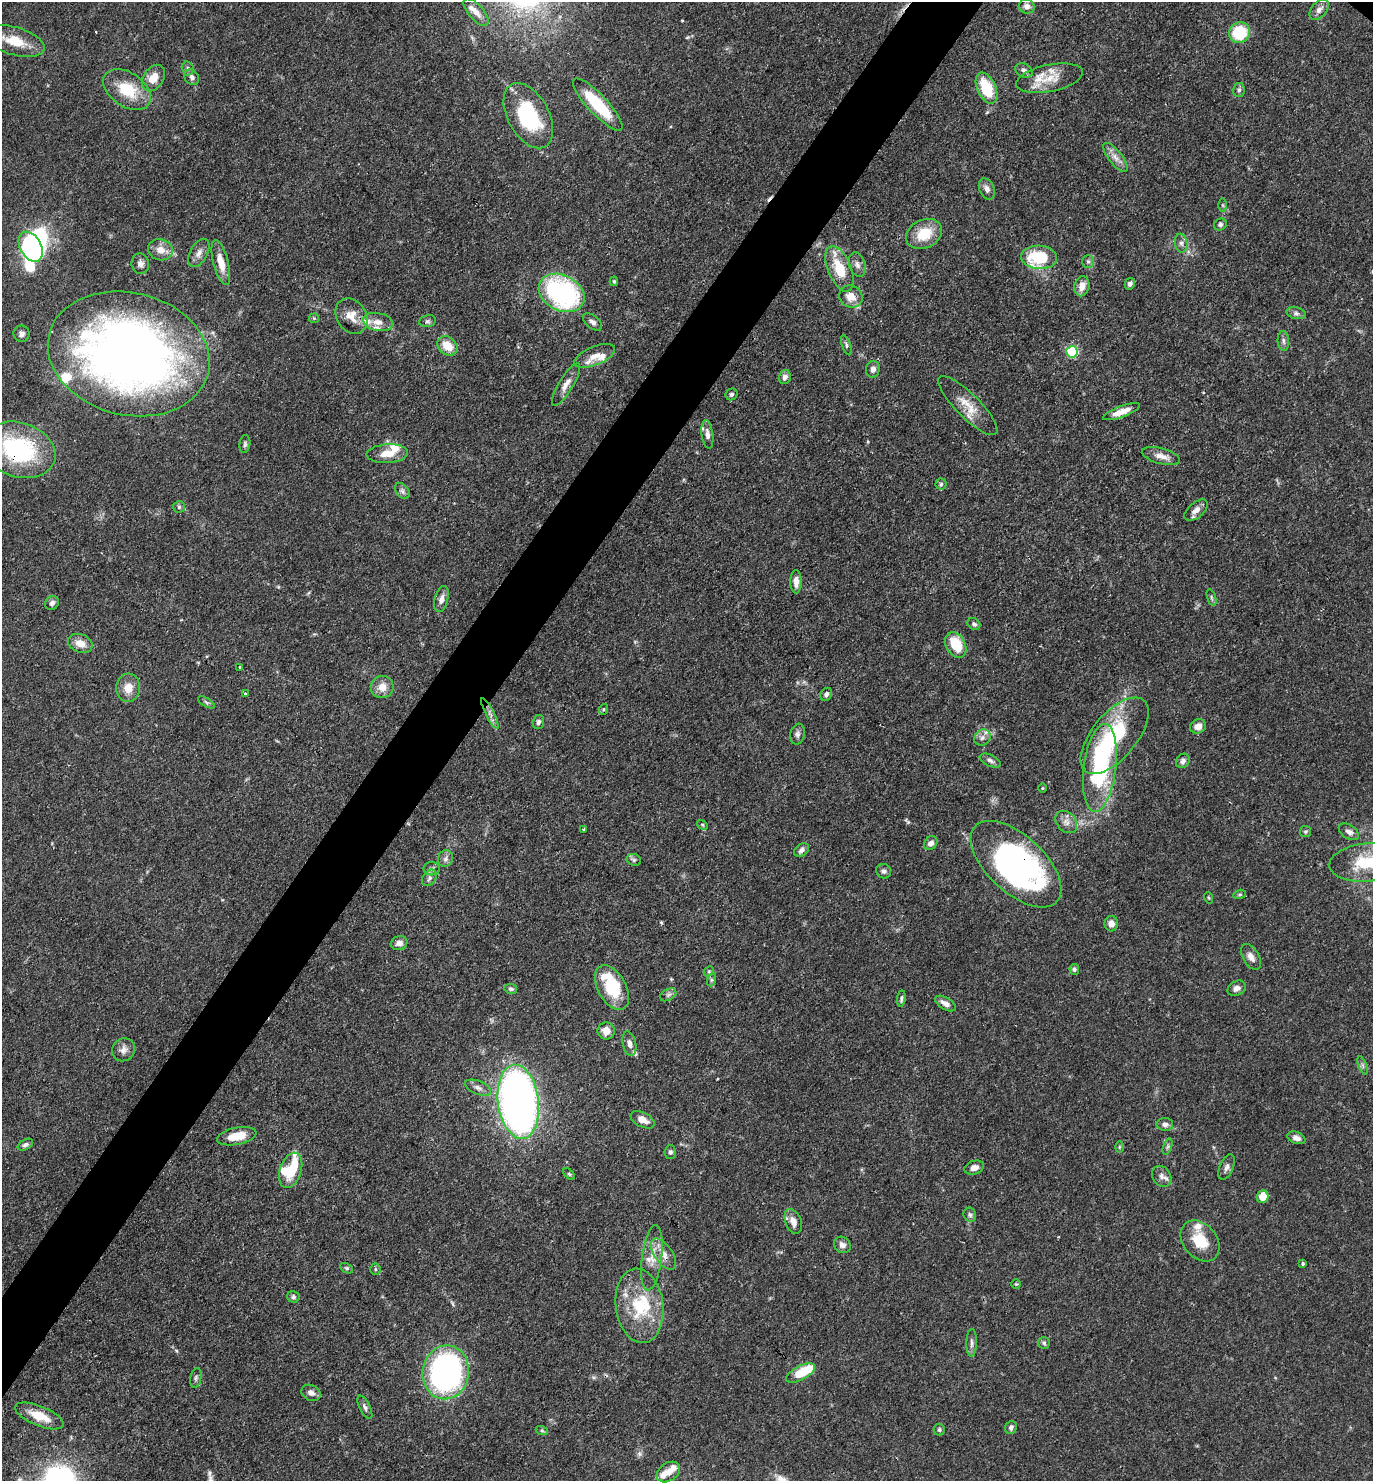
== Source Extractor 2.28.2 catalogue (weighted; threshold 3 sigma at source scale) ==
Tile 7 of 4 x 4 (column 3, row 2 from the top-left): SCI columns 3033-4403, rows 2961-4439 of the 5924 x 5919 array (HDU 1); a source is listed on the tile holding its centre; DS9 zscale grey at full resolution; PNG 1375 x 1483 px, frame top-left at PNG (2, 2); each listed source drawn as its Kron ellipse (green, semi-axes under 4 px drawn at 4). Shown black and unused: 5% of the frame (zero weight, under 3 of 4 exposures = <1% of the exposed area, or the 3 px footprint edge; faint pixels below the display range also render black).
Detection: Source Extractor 2.28.2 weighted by HDU 2 'WHT'; one run over the whole footprint, this tile lists its part. Background 0.0878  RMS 0.0038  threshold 0.017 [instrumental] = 3 sigma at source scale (4.5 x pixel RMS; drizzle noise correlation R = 1.50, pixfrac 1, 0.05/0.05 arcsec/px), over >= 5 px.
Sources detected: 180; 5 inside a brighter object's white glare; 1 cosmic-ray / hot-pixel residue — neither listed nor drawn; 15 inside a brighter listed object's ellipse — not listed separately; the other 159 listed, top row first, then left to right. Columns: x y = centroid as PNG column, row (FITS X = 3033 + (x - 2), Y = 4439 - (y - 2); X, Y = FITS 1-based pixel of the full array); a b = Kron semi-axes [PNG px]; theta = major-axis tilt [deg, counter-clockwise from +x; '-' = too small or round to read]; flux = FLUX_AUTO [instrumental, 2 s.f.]
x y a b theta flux
1027 6 8 7 - 2
1319 10 12 7 48 2.2
476 12 17 7 -49 3.1
1239 33 11 10 - 18
15 41 31 14 -16 9.9
188 68 7 6 - 0.88
1024 70 9 6 -26 1.3
192 77 8 6 -51 1.5
153 78 14 10 56 5.3
1050 78 34 13 11 8.6
987 88 16 9 -65 15
127 90 26 17 -35 14
1239 90 7 6 - 1
598 105 34 10 -47 22
528 116 35 20 -61 33
1115 157 17 7 -52 2.9
987 189 11 7 -65 2
1223 205 6 4 -89 0.59
1220 224 6 5 - 0.96
924 234 19 14 26 11
1181 243 9 6 -80 1.4
31 247 16 10 -61 62
160 250 12 10 -14 4.1
199 253 15 8 60 2.4
1039 257 18 11 -4 21
1088 262 6 6 - 0.93
221 263 23 7 -75 5.3
140 264 10 9 - 1.8
857 265 12 8 -71 2
839 269 24 11 -68 11
614 281 5 4 - 0.56
1130 284 6 5 - 1.2
1082 286 10 7 76 3.6
562 293 24 17 -27 65
851 296 12 10 -33 4.5
1296 313 10 5 -13 1.2
351 316 19 15 -57 5.3
314 318 5 5 - 0.47
428 321 8 6 15 0.88
378 322 15 9 -11 3.5
593 322 11 6 -39 1.6
21 334 8 8 - 1.3
1283 341 10 5 -85 1.2
846 345 11 4 -71 0.88
447 346 11 8 -38 6.1
1072 352 5 5 - 41
129 354 82 61 -14 320
595 356 21 9 22 4.6
873 369 8 7 - 1.8
785 377 7 5 75 1.8
566 384 24 7 58 3.4
731 394 6 5 - 1.1
968 406 40 12 -45 7.7
1122 412 19 5 20 4.6
707 434 14 5 -82 1.8
245 444 9 5 82 0.95
19 450 38 27 -18 47
387 454 20 9 4 5.6
1161 456 19 7 -14 3.4
941 484 5 5 - 0.71
402 491 9 6 -51 1.2
179 507 6 6 - 0.81
1196 510 14 7 40 2.8
796 582 11 6 90 2.7
1211 597 8 3 -71 0.62
441 599 13 6 75 2.2
52 603 7 6 - 1.2
974 624 7 5 -36 0.95
80 643 13 9 -21 4
956 645 14 9 -61 12
240 667 4 3 - 0.71
382 687 11 11 - 4.1
128 688 14 12 86 4.9
245 694 3 2 - 0.67
826 694 7 5 61 1.3
206 702 9 4 -30 0.75
604 709 5 3 - 0.41
490 714 17 3 -63 1.6
538 722 7 5 74 0.89
1198 726 8 7 - 2.2
797 734 10 7 79 1.3
1115 736 46 22 51 32
982 738 9 7 45 1.8
990 761 11 5 -25 1.3
1183 761 7 6 - 1.4
1100 768 44 16 83 53
1042 788 5 3 - 0.35
1066 822 12 9 -49 2.6
702 825 6 4 -31 0.57
584 829 3 3 - 0.5
1305 832 5 5 - 0.63
1349 832 11 6 -33 1.9
931 843 7 6 - 2
801 850 8 6 35 1.5
445 859 8 7 - 1.5
634 860 7 6 - 0.84
1367 863 37 19 5 18
1016 864 56 28 -43 120
432 869 8 6 -3 1.1
884 871 8 7 - 1.2
429 878 9 6 55 1.3
1240 894 6 4 17 0.58
1209 898 6 3 -70 0.43
1111 924 8 7 - 2.5
399 943 8 7 - 2.3
1251 957 14 8 -60 2.6
1074 969 5 5 - 0.83
709 971 6 4 45 0.53
711 980 7 4 72 0.73
612 988 24 14 -61 20
1237 988 9 7 26 1.9
511 989 6 5 - 0.81
668 995 9 5 29 1.1
901 999 8 4 83 0.81
945 1003 12 6 -30 2.4
606 1031 9 8 - 3.8
629 1044 12 6 -78 1.9
123 1050 12 11 - 2.5
1363 1065 9 3 -69 0.75
478 1088 14 6 -22 2
518 1102 37 20 -83 250
643 1120 13 7 -26 3.3
1165 1124 8 6 -1 1.6
237 1136 20 8 11 6.2
1296 1138 9 6 -21 1.8
25 1145 8 5 28 1.1
1119 1147 6 4 89 0.43
1168 1147 8 3 71 0.74
670 1152 7 6 - 0.96
1227 1167 14 7 66 1.7
974 1168 10 6 17 2.3
291 1170 18 10 71 16
569 1174 7 4 -44 0.58
1162 1176 11 9 -57 2.2
1263 1197 6 6 - 5.1
970 1215 7 6 - 0.91
793 1221 13 8 -70 3.3
1200 1241 23 16 -50 11
842 1245 9 7 -38 2
663 1254 18 9 -55 4.5
652 1258 33 10 83 6.4
1303 1264 3 3 - 0.82
347 1268 7 4 -26 0.58
375 1269 5 5 - 0.63
1016 1284 5 4 - 0.49
293 1297 6 6 - 0.9
639 1306 37 24 -83 22
972 1343 14 5 89 1.4
1044 1343 6 6 - 0.73
446 1372 27 23 82 100
800 1373 16 7 28 12
196 1378 10 5 79 1
311 1393 10 7 -25 2
365 1407 13 5 -63 1.2
39 1416 26 10 -22 9.2
1011 1427 7 5 70 1.2
939 1430 6 5 - 0.76
542 1431 6 4 -19 0.56
668 1472 13 9 35 2.8
Overlapping masked pixels (flux is a lower limit): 2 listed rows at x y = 19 450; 1016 864
Isophote crosses this tile's border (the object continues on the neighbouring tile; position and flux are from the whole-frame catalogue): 1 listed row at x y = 1367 863